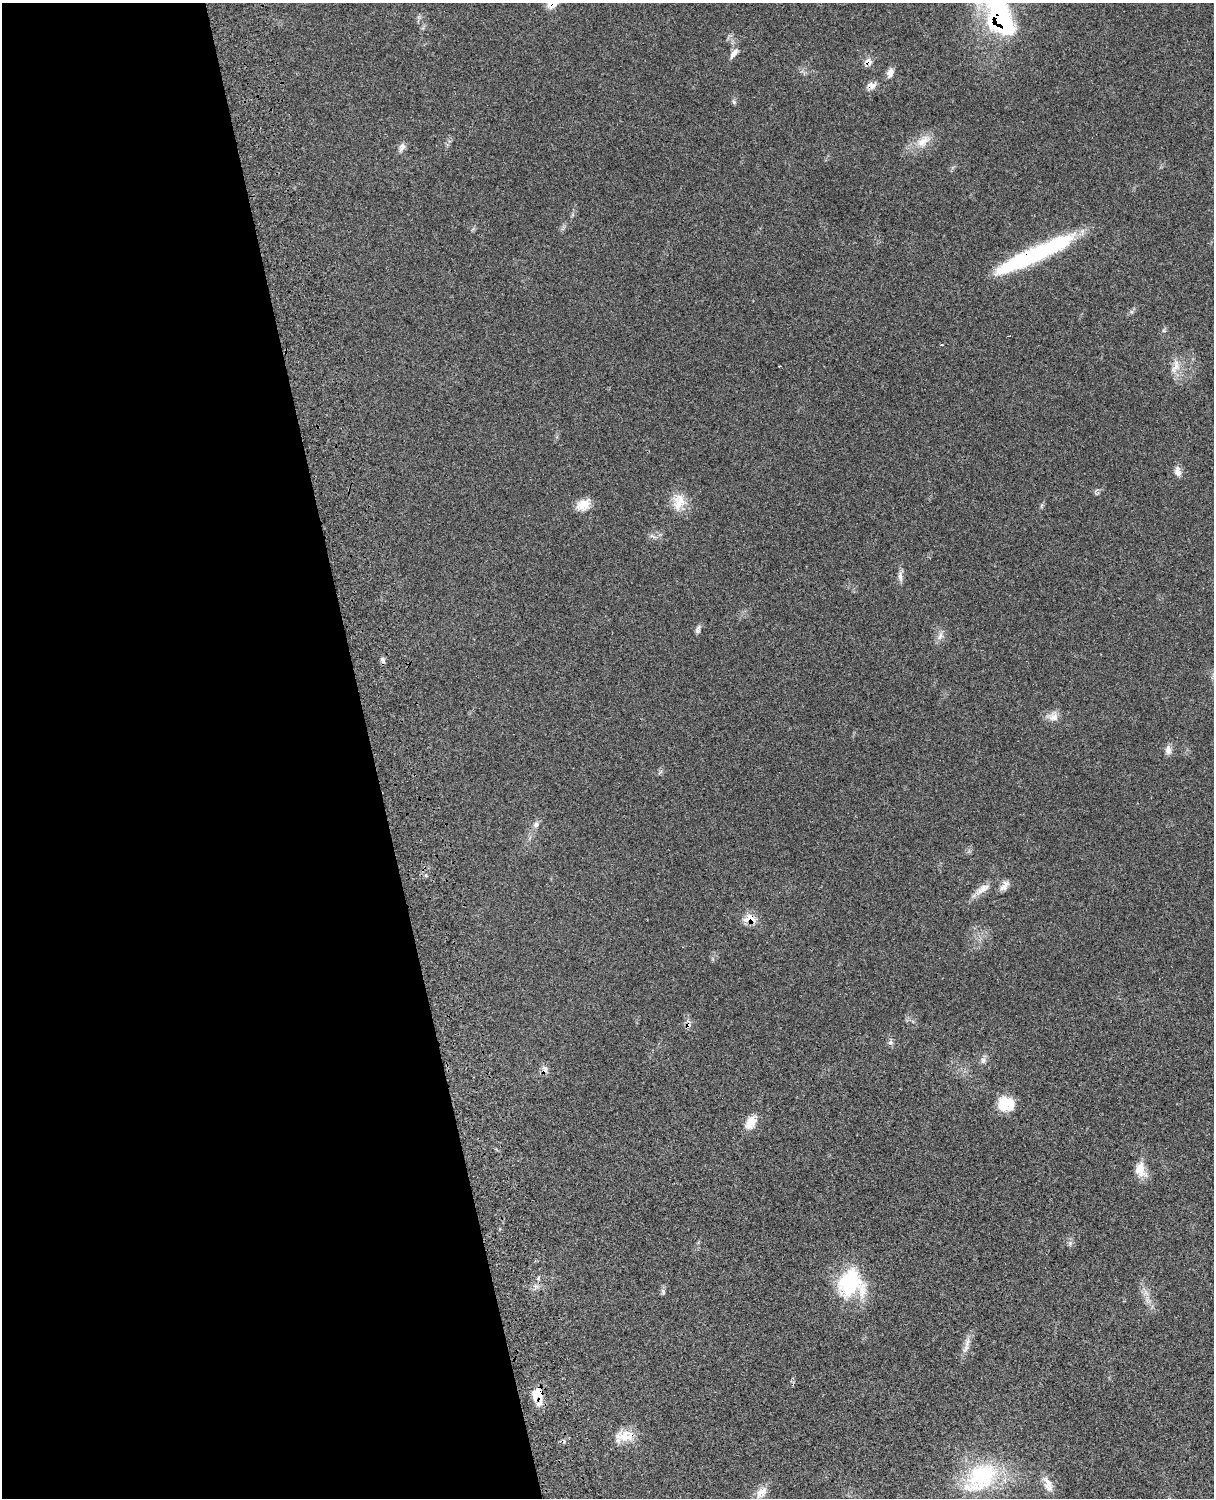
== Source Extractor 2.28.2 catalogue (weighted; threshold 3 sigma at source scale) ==
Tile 5 of 4 x 3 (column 1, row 2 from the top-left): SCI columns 122-1333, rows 1772-3267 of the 5090 x 4928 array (HDU 1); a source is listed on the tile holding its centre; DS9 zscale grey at full resolution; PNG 1216 x 1500 px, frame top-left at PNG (2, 3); no overlay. Shown black and unused: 31% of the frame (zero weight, under 3 of 4 exposures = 6% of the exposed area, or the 3 px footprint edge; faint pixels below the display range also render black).
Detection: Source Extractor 2.28.2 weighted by HDU 2 'WHT'; one run over the whole footprint, this tile lists its part. Background 0.0815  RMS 0.0058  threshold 0.0263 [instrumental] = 3 sigma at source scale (4.5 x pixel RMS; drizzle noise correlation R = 1.50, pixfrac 1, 0.05/0.05 arcsec/px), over >= 5 px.
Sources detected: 43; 1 cosmic-ray / hot-pixel residue — not listed; the other 42 listed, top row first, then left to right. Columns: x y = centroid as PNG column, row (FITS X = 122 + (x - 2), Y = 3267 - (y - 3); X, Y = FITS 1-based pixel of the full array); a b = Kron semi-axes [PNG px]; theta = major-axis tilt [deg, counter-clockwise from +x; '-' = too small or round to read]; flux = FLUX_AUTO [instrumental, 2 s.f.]
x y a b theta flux
999 15 50 23 -61 100
734 53 15 6 54 3
868 62 12 8 -27 3.3
890 73 13 8 72 3.2
871 85 13 9 3 3.5
734 102 6 5 - 0.96
923 141 23 12 39 8.6
402 147 10 8 69 2.6
1034 255 88 13 25 77
942 345 3 3 - 0.59
780 366 3 3 - 0.98
1175 367 17 9 69 5.4
1178 471 14 7 -76 3.1
679 502 23 16 74 9.9
583 504 17 12 25 7.4
653 536 10 3 -21 1.2
900 576 16 5 -85 2.7
698 630 13 5 70 1.8
940 636 12 7 67 2.9
382 659 7 4 -71 1.3
1053 717 14 11 3 4.6
1168 750 12 8 -87 2.9
536 825 9 7 32 2.1
1004 887 14 8 31 3.4
982 889 23 9 36 5.9
750 919 18 12 -5 6.9
890 1042 7 5 44 1.4
983 1060 9 6 75 1.9
545 1069 12 7 68 2.4
1006 1104 19 16 -2 13
752 1122 20 12 85 6.7
1140 1169 20 13 -77 7.8
1070 1243 5 5 - 1.2
538 1278 6 3 -73 0.76
851 1283 35 33 -85 38
663 1292 8 6 -75 1.3
966 1348 16 6 64 3.5
538 1395 20 12 -88 9.3
624 1436 28 15 13 10
981 1477 54 34 40 51
1048 1484 23 10 -67 5.8
761 1492 20 10 41 5.6
Overlapping masked pixels (flux is a lower limit): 7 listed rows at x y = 999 15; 868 62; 871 85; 1034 255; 750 919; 545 1069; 538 1395
Isophote crosses this tile's border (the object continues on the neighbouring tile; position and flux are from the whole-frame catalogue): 1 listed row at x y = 999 15